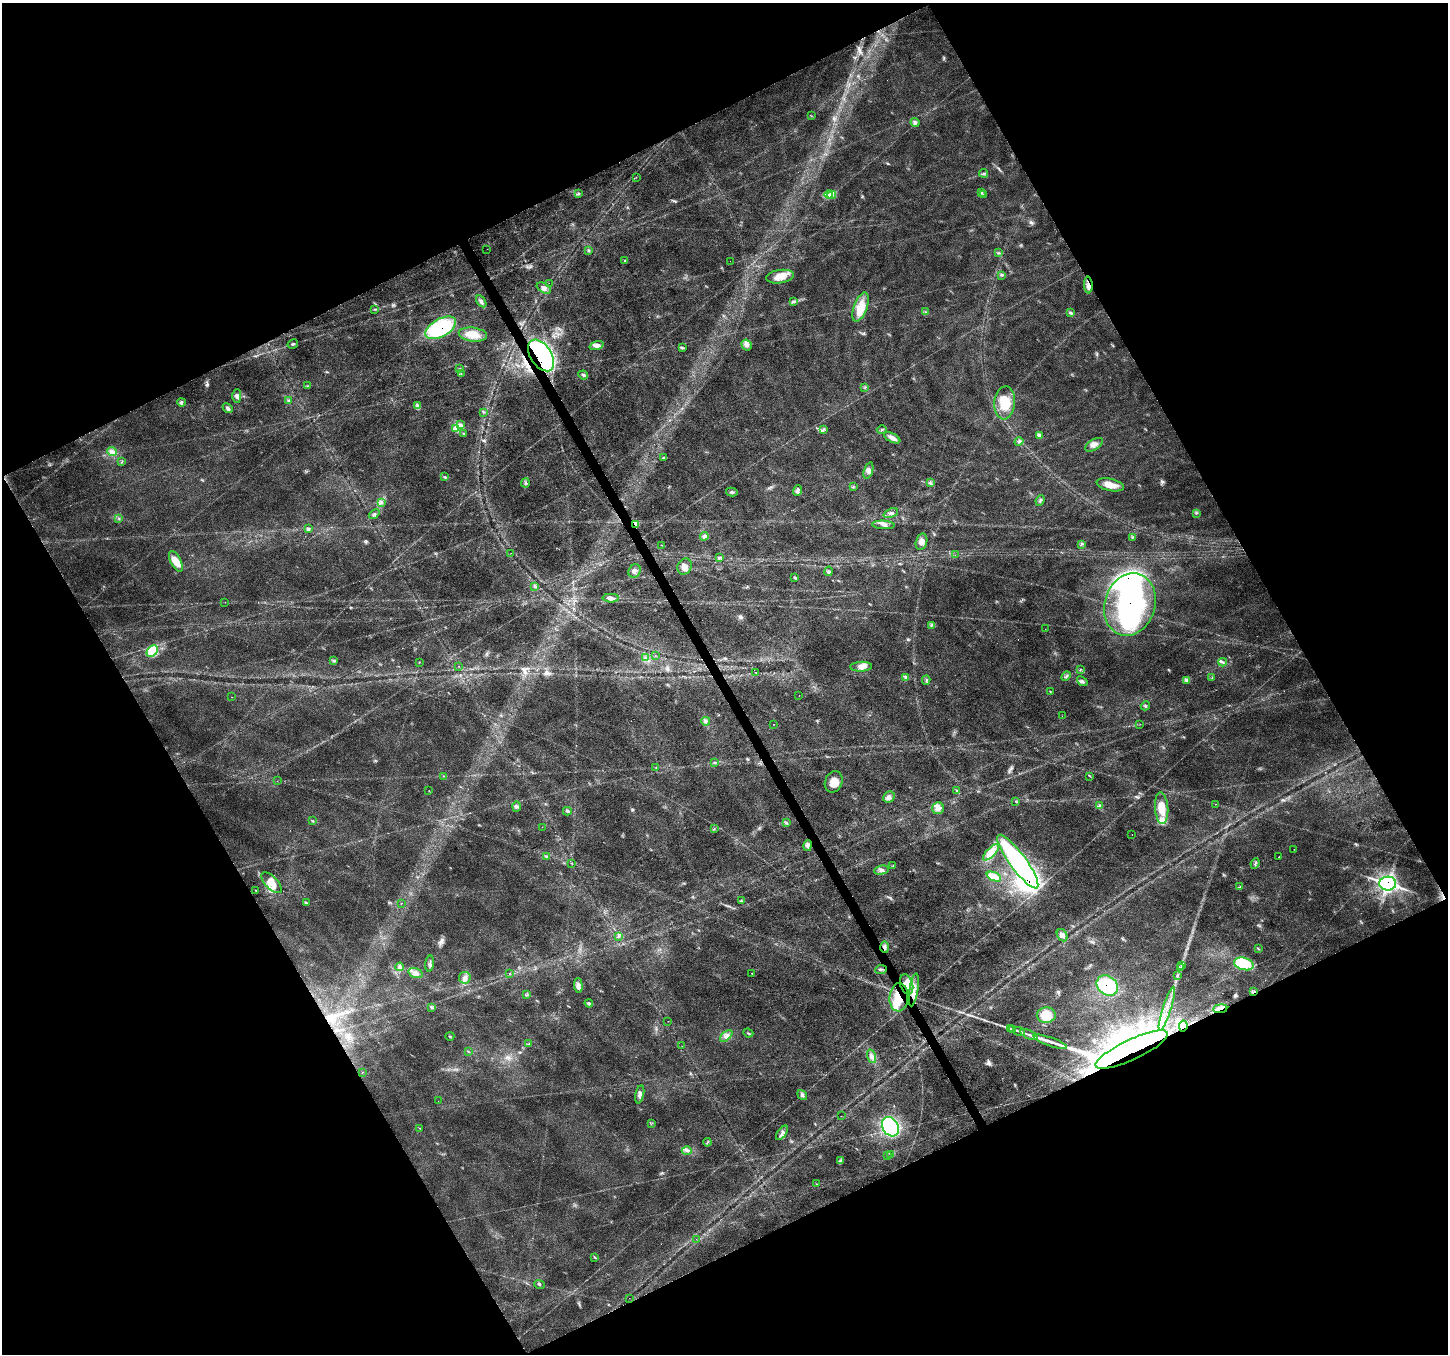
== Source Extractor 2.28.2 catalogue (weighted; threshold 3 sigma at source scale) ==
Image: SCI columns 7-5787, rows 164-5569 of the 5788 x 5674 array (HDU 1 of 3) = the unmasked area's bounding box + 8 px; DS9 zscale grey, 4 x 4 block average (1 PNG px = mean of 4 x 4 image px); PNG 1450 x 1356 px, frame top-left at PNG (2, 3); each listed source drawn as its Kron ellipse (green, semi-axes under 4 px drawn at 4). Shown black and unused: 46% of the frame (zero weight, under 3 of 6 exposures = <1% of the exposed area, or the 3 px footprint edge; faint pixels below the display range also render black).
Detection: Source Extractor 2.28.2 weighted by HDU 2 'WHT'. Background 0.0161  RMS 0.0018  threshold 0.00756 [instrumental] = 3 sigma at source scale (4.09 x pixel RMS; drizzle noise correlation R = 1.36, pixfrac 0.8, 0.0396/0.0396 arcsec/px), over >= 5 px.
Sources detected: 261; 4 too faint to see at this stretch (4 x 4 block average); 11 inside a brighter object's white glare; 1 long thin detection or spike segment (spike, bleed or trail) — neither listed nor drawn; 9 coinciding with a brighter row at this scale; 20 inside a brighter listed object's ellipse — not listed separately; the other 216 listed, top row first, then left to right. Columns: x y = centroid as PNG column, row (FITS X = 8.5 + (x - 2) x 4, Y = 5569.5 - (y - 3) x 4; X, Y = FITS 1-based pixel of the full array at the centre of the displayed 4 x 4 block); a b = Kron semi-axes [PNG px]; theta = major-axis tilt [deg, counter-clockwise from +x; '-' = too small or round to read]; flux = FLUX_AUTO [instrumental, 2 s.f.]
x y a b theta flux
811 116 2 2 - 0.31
915 122 4 4 - 2.3
984 173 4 3 - 1.8
636 177 2 2 - 0.29
981 192 3 2 - 1.1
579 194 3 2 - 0.78
829 194 4 2 - 2.2
832 195 4 2 - 1.8
983 195 2 2 - 0.28
487 249 2 2 - 0.27
588 251 4 2 - 1.1
998 253 3 2 - 0.56
625 260 4 2 - 1
730 261 2 2 - 0.12
1002 276 2 2 - 0.44
780 277 14 6 8 12
549 283 2 2 - 0.12
1088 285 8 3 -88 5.6
544 288 8 4 -32 4.2
481 301 6 3 -57 3
794 302 3 2 - 0.62
861 307 15 6 69 19
375 309 2 2 - 0.58
925 312 3 2 - 0.62
1071 313 4 3 - 1.8
441 328 17 9 28 95
473 335 14 7 -7 17
293 344 5 2 - 1.4
747 345 5 5 - 4
597 346 7 3 19 5.7
682 348 4 2 - 1.3
541 355 17 10 -56 280
459 369 2 2 - 0.45
461 373 2 2 - 0.38
583 375 5 3 - 2.4
308 386 2 2 - 0.47
865 388 3 2 - 0.79
237 396 7 4 88 3.9
289 401 3 2 - 0.87
182 402 4 2 - 1.6
1005 403 16 10 85 24
418 405 3 2 - 1.2
228 408 6 3 -49 2.5
484 412 2 2 - 0.56
461 425 3 2 - 1.1
456 429 3 3 - 2.9
823 429 2 2 - 0.89
882 429 5 4 - 2.1
464 434 3 2 - 0.59
1039 436 3 2 - 1.3
892 438 9 4 -27 7.2
1019 441 4 2 - 1.7
1094 445 10 5 32 6.9
112 452 5 2 - 1.5
663 458 2 2 - 0.84
122 462 2 2 - 0.6
868 470 8 4 72 5
445 477 3 2 - 1.2
525 483 4 3 - 2.1
931 483 3 2 - 0.95
1110 485 14 6 -13 13
853 487 2 2 - 0.53
797 491 5 3 - 4.4
732 492 6 2 -13 1.7
1040 500 5 2 - 1.7
381 502 2 2 - 0.7
891 513 7 2 23 2.9
1196 513 2 2 - 0.73
374 514 6 2 41 1.5
118 518 2 2 - 0.5
635 524 3 3 - 2
883 525 11 4 -3 4.8
308 529 2 2 - 0.91
704 536 4 2 - 2.2
1133 537 2 2 - 0.6
922 542 8 5 75 5.5
1081 544 4 2 - 0.93
662 545 2 2 - 0.34
511 553 2 2 - 0.15
955 555 2 2 - 0.25
719 558 3 2 - 1.4
176 561 11 5 -61 15
685 566 8 7 - 7
635 571 7 6 - 4.3
829 571 5 3 - 2
795 578 3 2 - 0.99
535 586 2 2 - 0.41
611 598 8 3 0 5.7
225 602 2 2 - 0.16
1130 604 32 25 72 200
932 625 4 2 - 1.3
1045 629 2 2 - 0.19
152 651 6 4 45 28
655 655 2 2 - 0.28
645 658 2 2 - 0.57
333 660 2 2 - 0.68
419 662 2 2 - 0.35
1223 662 4 3 - 1.8
458 666 2 2 - 0.26
861 667 11 5 3 7.6
1080 670 3 2 - 0.95
755 672 2 2 - 0.32
1066 676 5 2 - 1.9
906 677 3 2 - 1.3
1212 678 3 2 - 0.49
926 680 4 2 - 0.92
1187 680 3 3 - 2
1082 681 6 3 -42 2.4
1050 692 2 2 - 0.45
799 695 2 2 - 0.21
232 697 2 2 - 0.77
1145 706 5 2 - 1.3
1062 716 2 2 - 0.19
706 721 4 2 - 1.3
774 724 2 2 - 0.28
1140 724 2 2 - 0.22
715 762 3 2 - 0.96
656 768 2 2 - 0.43
443 776 2 2 - 0.45
1090 776 2 2 - 0.57
277 781 2 2 - 0.21
834 782 11 8 67 12
429 791 2 2 - 0.31
956 791 2 2 - 0.4
889 797 6 5 - 3.7
1016 801 2 2 - 0.47
1215 804 2 2 - 0.22
1099 806 2 2 - 1.2
516 807 5 4 - 2.5
938 808 6 6 - 5.5
1162 808 16 6 -86 20
567 811 4 3 - 1.6
312 821 2 2 - 0.41
786 823 3 2 - 1.2
542 827 2 2 - 0.15
714 829 3 2 - 0.66
1132 835 2 2 - 0.27
808 845 5 4 - 4.5
1294 849 2 2 - 0.25
991 852 10 4 46 7.8
546 856 2 2 - 0.56
1279 857 2 2 - 0.47
1018 862 33 8 -54 190
572 863 2 2 - 0.36
1255 863 5 2 - 1.8
893 866 2 2 - 0.73
881 870 7 3 13 3.2
994 877 8 4 -22 13
272 883 13 6 -45 13
1388 884 8 7 - 170
1240 887 2 2 - 0.42
256 890 2 2 - 0.47
741 901 3 3 - 1.2
306 903 2 2 - 0.58
401 903 2 2 - 0.39
1062 935 6 5 - 5.3
619 936 2 2 - 0.76
885 947 6 3 -88 3.2
1258 948 2 2 - 0.34
430 964 8 2 84 2.1
1244 964 10 6 -15 52
1182 966 2 2 - 0.78
400 967 4 3 - 2.5
1180 967 2 2 - 0.42
881 969 6 2 5 1.7
415 973 7 4 -16 4.8
510 973 2 2 - 0.74
752 973 2 2 - 0.28
1178 976 2 2 - 0.35
465 978 6 5 - 4.3
907 984 10 6 -72 12
1107 985 11 9 -35 57
578 986 7 3 -88 5.6
914 990 17 3 81 8.5
1254 992 4 2 - 0.92
527 995 2 2 - 0.43
899 997 14 9 86 27
589 1003 4 3 - 1.6
431 1007 3 2 - 1.3
1167 1009 23 2 72 6.5
1220 1009 7 4 7 6.3
1046 1015 9 8 - 21
668 1021 2 2 - 0.31
1183 1026 5 3 - 3.8
1010 1029 3 2 - 0.8
1013 1030 2 2 - 0.52
1019 1031 6 3 -20 2.5
748 1033 5 2 - 1.2
1029 1035 9 2 -26 3.2
450 1036 4 2 - 1.2
726 1036 7 3 42 4.6
1050 1042 18 3 -19 9.7
528 1044 3 2 - 0.89
682 1046 2 2 - 0.17
1132 1050 39 10 25 190
468 1051 2 2 - 0.41
872 1056 7 4 -72 4.4
362 1072 2 2 - 0.31
640 1094 9 3 78 4.5
802 1095 5 4 - 2.7
438 1101 2 2 - 0.19
841 1116 2 2 - 0.2
652 1123 3 2 - 0.72
890 1127 10 8 -59 120
420 1128 2 2 - 0.4
782 1133 8 3 55 4.2
707 1142 4 2 - 0.84
687 1151 5 3 - 2.6
891 1154 2 2 - 0.5
887 1156 2 2 - 0.24
840 1160 2 2 - 0.45
817 1184 2 2 - 0.44
696 1239 2 2 - 0.11
595 1257 2 2 - 0.54
539 1285 5 2 - 1.2
629 1298 2 2 - 0.19
Overlapping masked pixels (flux is a lower limit): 14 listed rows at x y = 1088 285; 441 328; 541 355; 635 524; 1130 604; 1388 884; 885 947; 907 984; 1107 985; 1254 992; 899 997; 1220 1009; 1183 1026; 1132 1050
Diffuse or blended objects may show on this block-average render without a row.